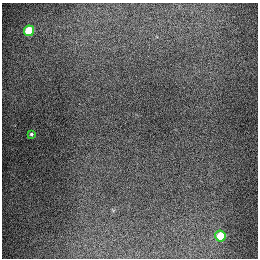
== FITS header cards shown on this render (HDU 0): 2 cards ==
NAXIS1  =                  256
NAXIS2  =                  256

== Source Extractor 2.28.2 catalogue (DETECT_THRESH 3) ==
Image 256 x 256 px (HDU 0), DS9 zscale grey, 1 PNG px = 1 image px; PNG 260 x 260 px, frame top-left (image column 1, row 256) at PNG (2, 3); each listed source drawn as its Kron ellipse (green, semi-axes under 4 px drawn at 4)
Background 1300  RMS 27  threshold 80.2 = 3 sigma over >= 5 px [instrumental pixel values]
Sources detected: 3; all 3 listed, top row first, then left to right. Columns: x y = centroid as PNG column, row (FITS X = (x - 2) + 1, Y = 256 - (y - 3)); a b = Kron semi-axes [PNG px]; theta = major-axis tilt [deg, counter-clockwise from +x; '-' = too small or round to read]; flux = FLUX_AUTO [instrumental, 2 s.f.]
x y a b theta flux
29 31 5 5 - 92000
31 134 4 3 - 2400
220 236 5 5 - 78000